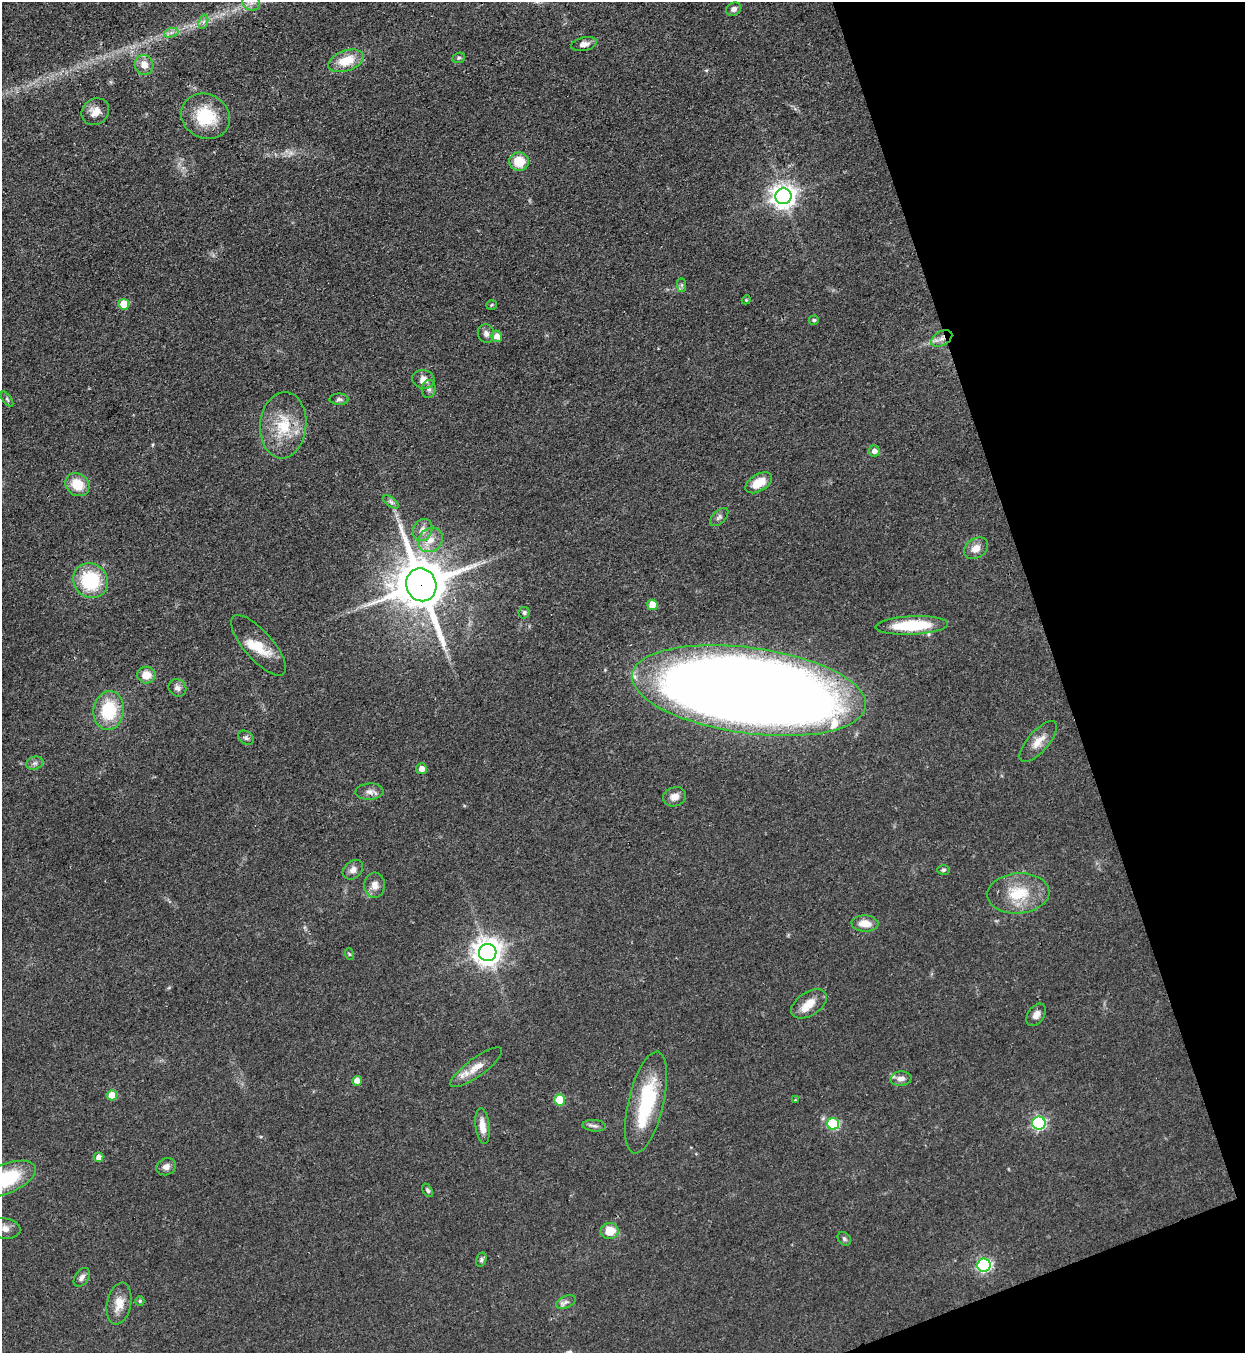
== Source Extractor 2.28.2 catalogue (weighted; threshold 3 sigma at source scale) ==
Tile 12 of 4 x 4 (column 4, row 3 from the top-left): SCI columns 4036-5278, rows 1388-2738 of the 5457 x 5478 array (HDU 1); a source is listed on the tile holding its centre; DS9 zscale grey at full resolution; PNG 1247 x 1355 px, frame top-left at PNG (2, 2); each listed source drawn as its Kron ellipse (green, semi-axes under 4 px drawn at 4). Shown black and unused: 17% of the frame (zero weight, under 3 of 4 exposures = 5% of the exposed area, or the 3 px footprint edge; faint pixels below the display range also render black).
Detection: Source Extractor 2.28.2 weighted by HDU 2 'WHT'; one run over the whole footprint, this tile lists its part. Background 0.0524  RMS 0.0057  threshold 0.0258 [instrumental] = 3 sigma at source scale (4.5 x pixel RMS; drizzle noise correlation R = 1.50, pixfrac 1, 0.05/0.05 arcsec/px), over >= 5 px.
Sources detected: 86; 1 inside a brighter object's white glare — neither listed nor drawn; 3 inside a brighter listed object's ellipse — not listed separately; the other 82 listed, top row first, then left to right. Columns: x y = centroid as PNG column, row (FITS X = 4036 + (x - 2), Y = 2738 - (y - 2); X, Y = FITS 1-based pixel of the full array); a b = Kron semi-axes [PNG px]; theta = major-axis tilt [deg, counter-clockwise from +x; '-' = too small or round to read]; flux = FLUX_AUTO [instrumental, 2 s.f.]
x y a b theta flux
251 3 9 7 -27 3
734 9 8 6 28 2.3
203 22 7 4 71 1.6
171 33 7 4 19 1.8
584 44 13 6 12 3.6
459 58 6 5 - 1
346 61 18 10 18 14
144 65 10 9 - 6.5
95 112 14 12 40 5.8
206 116 25 22 -27 26
519 162 10 9 - 13
783 196 8 8 - 510
682 285 7 4 -90 1.1
746 300 4 3 - 0.57
124 304 5 5 - 15
491 305 5 4 - 0.76
814 320 5 4 - 1.2
486 334 9 8 - 2.4
497 336 6 5 - 4.4
942 338 11 7 29 3.9
423 379 11 9 -13 4.4
429 389 9 7 83 2.1
7 399 9 4 -55 1
339 399 9 5 0 1.6
283 425 33 23 85 24
874 451 6 5 - 3.2
759 483 15 8 31 10
77 485 13 11 -36 13
391 502 9 4 -36 1.5
719 517 11 6 45 1.9
423 530 11 9 63 4.9
430 540 13 11 44 6.9
976 548 13 9 35 5.2
90 581 18 16 -45 36
421 585 17 15 -69 3200
652 605 5 5 - 11
524 613 5 5 - 1.3
912 625 36 9 3 31
259 645 38 14 -49 14
146 675 9 8 - 7.8
177 688 9 8 - 2.4
749 690 118 43 -8 1500
109 710 19 15 82 27
246 738 8 6 -36 1.6
1038 742 26 10 49 7.5
35 763 9 6 15 1.8
421 769 5 5 - 3.6
369 792 14 8 4 3.4
675 797 12 9 20 4.3
353 870 11 8 40 3.3
944 870 6 5 - 1
375 885 12 10 87 4.5
1018 893 31 20 4 23
865 923 13 8 -4 7.3
488 953 9 8 - 700
349 954 6 3 -71 0.68
809 1004 20 11 33 8.2
1036 1015 12 8 54 3.8
476 1067 31 9 36 8.5
901 1079 11 7 4 3.8
357 1081 5 4 - 4.1
112 1095 5 5 - 11
559 1100 5 5 - 20
795 1100 4 4 - 0.48
646 1102 52 17 77 44
1039 1123 6 6 - 93
833 1124 6 6 - 46
482 1126 18 7 -83 5.7
594 1126 11 5 -5 2
99 1157 5 5 - 3.3
166 1167 10 8 24 3.3
5 1179 32 15 22 40
428 1190 7 4 -58 1.1
5 1228 16 10 -7 5.4
610 1231 9 8 - 11
844 1239 8 5 -46 1.3
481 1260 7 5 76 1.3
984 1265 6 6 - 110
82 1277 10 6 56 2.3
140 1301 4 4 - 0.92
566 1302 10 6 23 2.1
119 1304 21 12 78 8.1
Overlapping masked pixels (flux is a lower limit): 3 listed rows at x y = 942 338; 421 585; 749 690
Isophote crosses this tile's border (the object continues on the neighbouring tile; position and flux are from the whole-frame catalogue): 3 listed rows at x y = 251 3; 5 1179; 5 1228